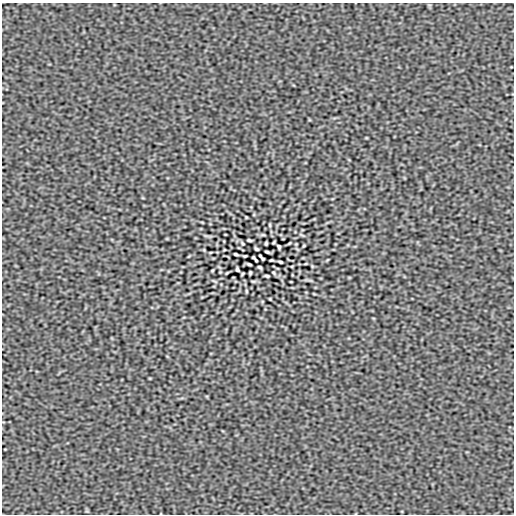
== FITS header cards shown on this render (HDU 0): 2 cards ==
NAXIS1  =                  512
NAXIS2  =                  512

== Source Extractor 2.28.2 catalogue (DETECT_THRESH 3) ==
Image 512 x 512 px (HDU 0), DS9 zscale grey, 1 PNG px = 1 image px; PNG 516 x 516 px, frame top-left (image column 1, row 512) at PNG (2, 3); no overlay
Background -6.80e-09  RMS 9.4e-07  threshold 2.82e-06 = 3 sigma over >= 5 px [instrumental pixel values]
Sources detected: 30; all 30 listed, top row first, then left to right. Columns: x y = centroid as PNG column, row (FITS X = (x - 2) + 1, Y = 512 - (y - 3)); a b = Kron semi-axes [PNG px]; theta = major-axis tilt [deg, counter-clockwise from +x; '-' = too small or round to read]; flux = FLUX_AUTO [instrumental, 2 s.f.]
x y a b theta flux
246 217 3 2 - 4.6e-05
270 225 5 3 - 6.0e-05
249 240 5 2 - 9.3e-05
274 242 4 2 - 6.1e-05
242 243 4 2 - 6.9e-05
266 243 3 3 - 7.5e-05
289 243 6 2 45 4.6e-05
296 244 2 2 - 3.7e-05
304 245 3 2 - 5.4e-05
279 247 4 3 - 9.9e-05
256 249 4 3 - 9.4e-05
204 250 5 3 - 5.1e-05
267 252 5 2 - 8.7e-05
236 254 4 2 - 9.3e-05
245 256 3 2 - 6.0e-05
261 257 7 3 -47 8.0e-05
255 259 7 3 -47 8.0e-05
271 260 3 2 - 6.0e-05
280 262 4 2 - 9.3e-05
249 264 5 2 - 8.7e-05
312 266 5 3 - 5.2e-05
260 267 4 3 - 9.4e-05
237 269 4 3 - 9.8e-05
212 271 3 2 - 5.4e-05
227 273 6 2 45 4.6e-05
250 273 3 3 - 7.5e-05
274 273 4 2 - 6.9e-05
267 276 5 2 - 9.3e-05
246 291 5 3 - 6.0e-05
270 299 3 2 - 4.6e-05